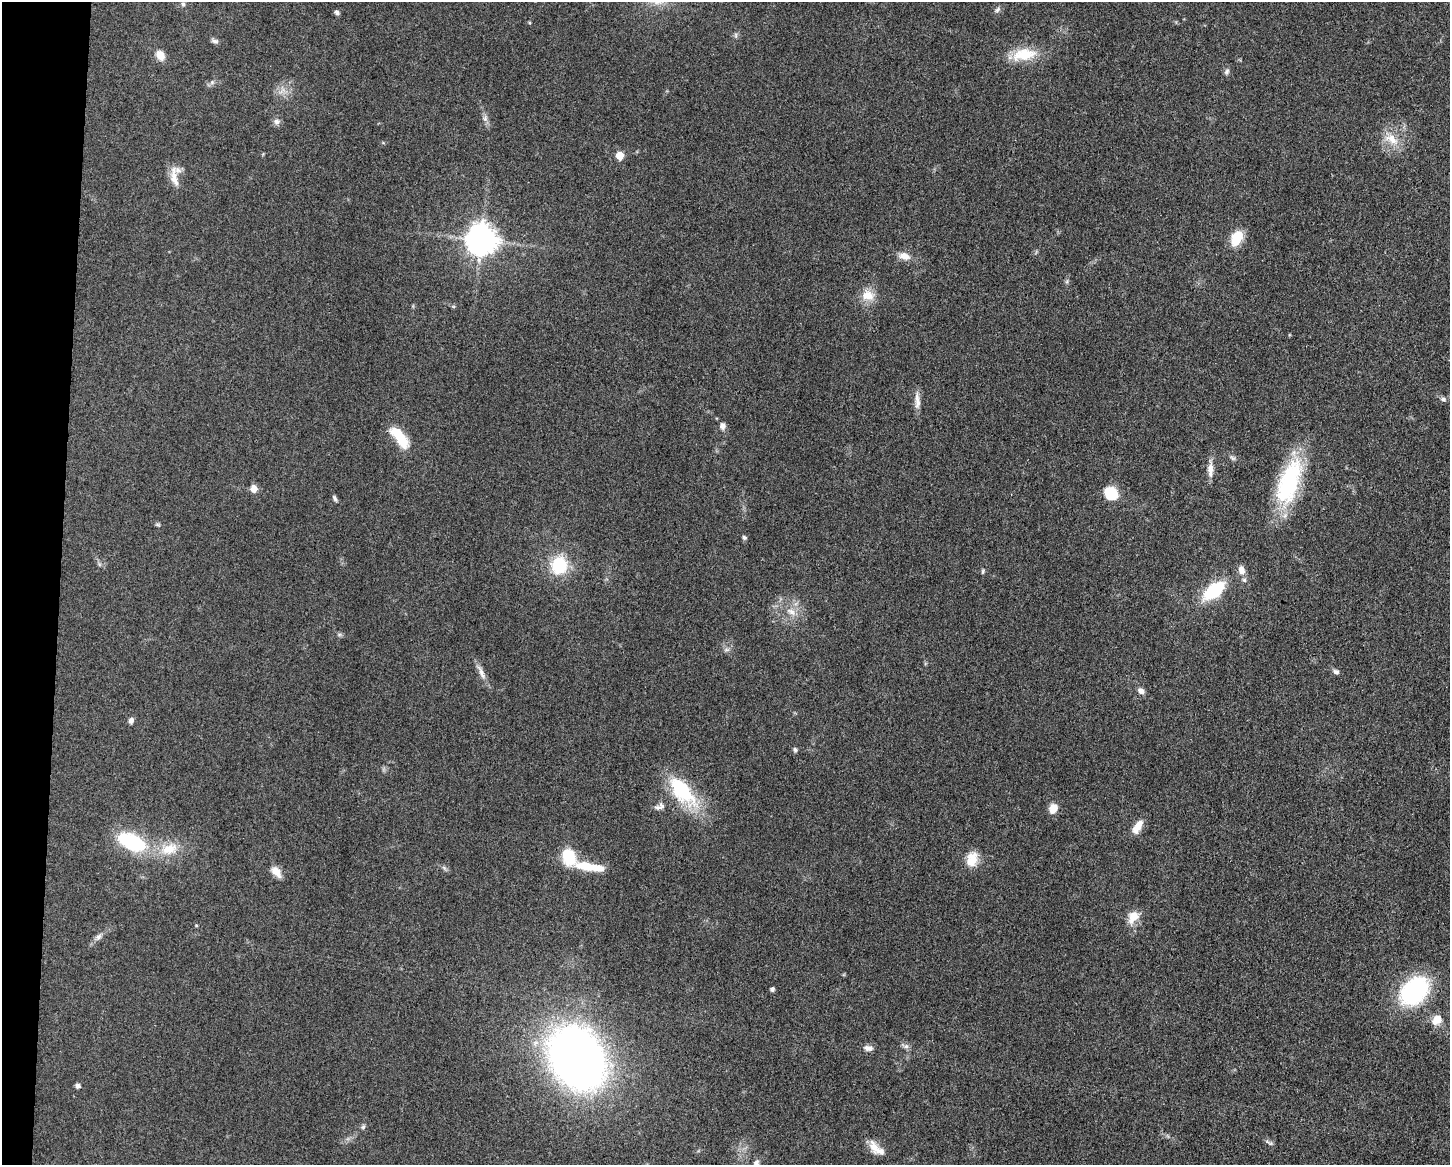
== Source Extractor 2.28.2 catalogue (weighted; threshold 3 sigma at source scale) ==
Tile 7 of 3 x 4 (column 1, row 3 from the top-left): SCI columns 229-1676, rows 1167-2329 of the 4680 x 4657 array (HDU 1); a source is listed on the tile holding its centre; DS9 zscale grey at full resolution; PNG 1452 x 1167 px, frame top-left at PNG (2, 2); no overlay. Shown black and unused: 4% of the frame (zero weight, under 3 of 5 exposures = <1% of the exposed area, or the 3 px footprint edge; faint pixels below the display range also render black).
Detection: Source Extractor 2.28.2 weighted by HDU 2 'WHT'; one run over the whole footprint, this tile lists its part. Background 0.0608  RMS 0.0057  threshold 0.0255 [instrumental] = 3 sigma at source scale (4.5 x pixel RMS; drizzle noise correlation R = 1.50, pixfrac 1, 0.05/0.05 arcsec/px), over >= 5 px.
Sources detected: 71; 3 inside a brighter listed object's ellipse — not listed separately; the other 68 listed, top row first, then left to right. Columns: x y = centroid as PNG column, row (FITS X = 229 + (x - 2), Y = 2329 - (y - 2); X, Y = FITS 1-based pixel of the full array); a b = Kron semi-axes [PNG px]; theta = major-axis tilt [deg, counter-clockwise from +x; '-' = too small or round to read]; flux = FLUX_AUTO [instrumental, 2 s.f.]
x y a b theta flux
183 4 6 5 - 1.2
997 10 9 6 36 1.6
337 12 6 5 - 1.5
736 35 7 4 90 1
215 41 10 6 -21 1.7
1024 54 34 16 9 17
160 55 12 9 -55 5.8
1227 71 9 6 61 1.5
212 82 6 6 - 1.4
282 91 13 3 45 1.9
485 118 8 6 89 2
277 121 9 8 - 2.2
1391 139 24 13 -33 10
620 156 8 8 - 5.7
174 177 31 10 -81 7.4
1236 238 18 12 62 13
481 240 12 11 - 470
904 256 15 9 -13 5.3
1067 281 6 4 72 0.94
868 295 17 15 -9 8.7
1443 399 7 6 - 1.6
917 401 26 6 -88 4.5
723 426 9 7 -89 2.6
399 437 27 10 -52 18
1232 458 9 5 -27 1.3
1210 470 21 7 90 4.8
1289 482 60 23 71 56
254 489 7 6 - 5.7
1111 493 14 11 -31 17
335 498 9 4 -63 1.2
158 524 8 4 -9 0.89
744 537 6 5 - 1.1
559 565 19 17 73 26
1241 570 11 8 -71 3.8
983 571 8 4 77 0.89
1214 591 20 11 38 37
791 612 15 8 -30 5.1
726 650 9 4 0 1.5
481 672 25 6 -64 4.3
1336 672 8 6 -28 1.8
1141 691 9 7 -27 2.5
131 721 8 6 81 1.9
795 749 6 5 - 1.1
682 791 45 20 -49 40
662 806 11 7 -73 2
1053 809 12 9 67 5.5
1137 827 18 8 58 7.1
132 842 37 18 -24 41
169 849 28 17 12 17
568 857 19 14 -75 18
972 859 19 14 72 9.1
590 867 39 9 -9 17
444 868 8 4 -37 1.2
276 872 16 9 -49 5.1
1133 917 16 11 60 8.1
196 925 5 4 - 0.52
98 937 10 7 50 2.3
772 989 5 4 - 1.2
1414 991 26 18 45 81
1437 1020 12 10 45 7.2
906 1046 10 6 -14 1.9
868 1048 12 7 -6 3
577 1058 48 37 -58 480
78 1086 6 6 - 1.6
363 1127 7 5 86 1.2
1271 1143 7 7 - 1.3
874 1147 19 11 -73 6.4
756 1163 12 8 -86 2.7
Isophote crosses this tile's border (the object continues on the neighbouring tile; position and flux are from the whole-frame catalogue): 1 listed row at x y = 756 1163